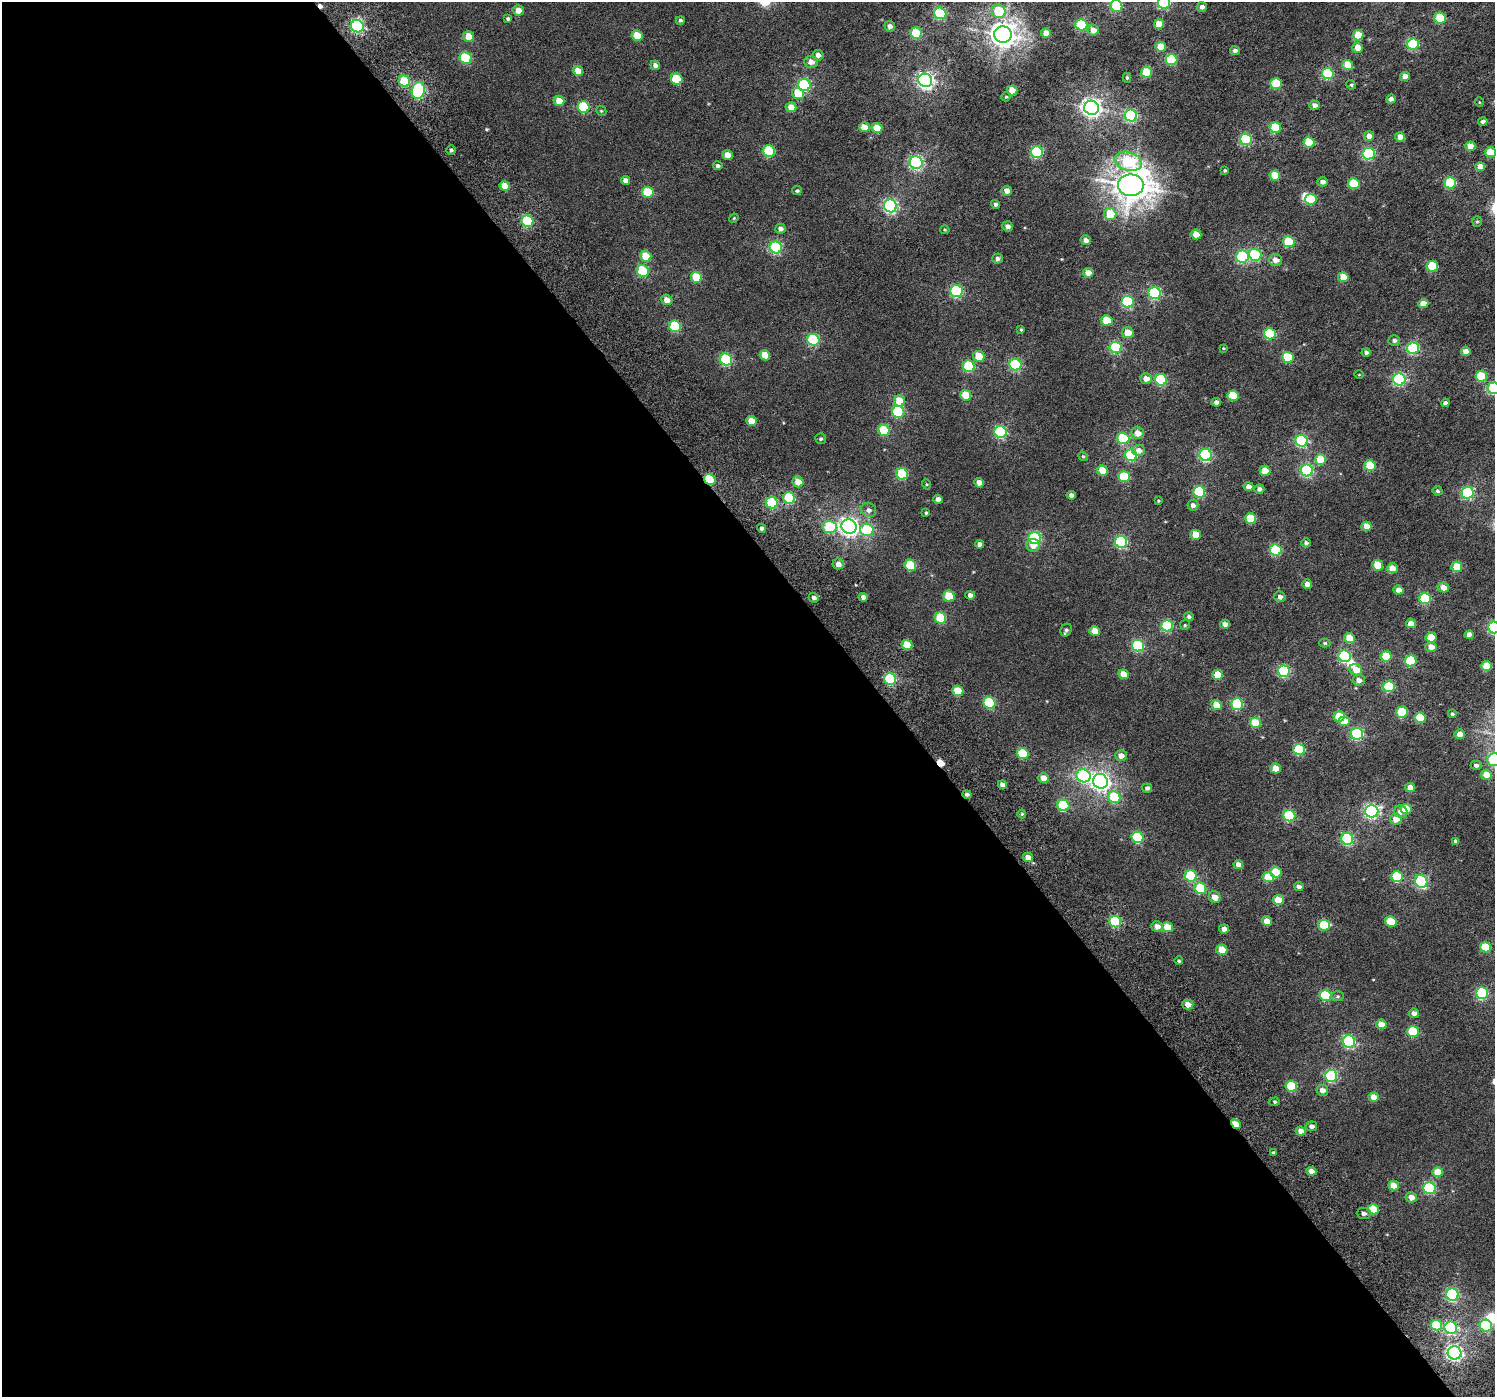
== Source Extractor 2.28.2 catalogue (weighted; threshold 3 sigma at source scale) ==
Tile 9 of 4 x 4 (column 1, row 3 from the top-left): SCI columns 53-1545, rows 1630-3024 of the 6072 x 5984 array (HDU 1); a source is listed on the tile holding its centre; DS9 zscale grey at full resolution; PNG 1497 x 1399 px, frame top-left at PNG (2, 2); each listed source drawn as its Kron ellipse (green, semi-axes under 4 px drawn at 4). Shown black and unused: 59% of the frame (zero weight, under 3 of 6 exposures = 3% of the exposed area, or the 3 px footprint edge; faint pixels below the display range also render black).
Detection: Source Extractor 2.28.2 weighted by HDU 2 'WHT'; one run over the whole footprint, this tile lists its part. Background 0.00398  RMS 0.0032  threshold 0.013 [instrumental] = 3 sigma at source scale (4.09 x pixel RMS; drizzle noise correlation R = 1.36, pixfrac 0.8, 0.0396/0.0396 arcsec/px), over >= 5 px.
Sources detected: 324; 3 inside a brighter object's white glare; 2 cosmic-ray / hot-pixel residue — neither listed nor drawn; the other 319 listed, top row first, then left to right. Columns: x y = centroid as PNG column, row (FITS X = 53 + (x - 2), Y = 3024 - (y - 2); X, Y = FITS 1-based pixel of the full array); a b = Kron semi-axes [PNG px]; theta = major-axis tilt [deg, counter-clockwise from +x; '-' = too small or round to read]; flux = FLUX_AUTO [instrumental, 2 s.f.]
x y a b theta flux
1164 3 6 6 - 31
1116 6 6 6 - 18
1202 7 5 5 - 1.2
518 10 5 5 - 2.3
999 11 7 6 - 9.9
940 13 6 6 - 28
1440 18 6 5 - 15
508 19 4 3 - 0.5
680 20 4 4 - 0.5
1159 24 5 5 - 4
1081 25 6 5 - 23
357 26 6 6 - 55
890 26 5 5 - 1.4
1093 30 5 5 - 2.3
916 33 6 5 - 19
1046 33 5 5 - 2.9
1003 35 9 8 - 300
1358 35 5 5 - 6.1
468 36 5 5 - 4
637 36 5 5 - 6.6
1413 44 6 5 - 24
1161 47 5 5 - 5.3
1358 48 5 5 - 3
1235 50 5 4 - 0.97
818 55 5 5 - 1.5
466 58 6 5 - 18
1171 60 6 5 - 16
811 62 6 6 - 2
655 65 5 4 - 1
1348 65 5 5 - 5.6
578 71 5 5 - 3.6
1146 72 5 5 - 10
1328 73 6 5 - 23
1405 76 5 4 - 2.3
1127 78 5 4 - 0.4
677 79 6 5 - 13
925 80 7 6 - 98
404 81 6 5 - 13
1276 83 5 5 - 14
804 85 6 6 - 35
1351 85 5 4 - 0.39
418 90 8 6 75 39
1012 90 5 5 - 5.1
798 94 6 5 - 7.2
1006 97 5 4 - 0.33
1391 99 5 4 - 1.3
559 101 5 5 - 4.1
1479 102 5 3 - 0.24
1315 105 5 4 - 1.4
583 107 6 5 - 18
791 107 5 5 - 4.1
1091 108 7 7 - 140
601 111 5 4 - 0.37
1131 116 6 6 - 42
1483 121 5 4 - 0.76
864 127 5 4 - 3.8
877 128 5 5 - 4.9
1275 128 6 5 - 12
1369 136 5 5 - 2.1
1400 137 5 4 - 3.3
1246 139 6 5 - 25
1309 142 5 5 - 12
1470 146 5 4 - 3.8
451 150 4 4 - 0.48
769 151 6 5 - 19
1037 152 6 6 - 27
1490 152 5 5 - 6.8
1369 154 6 6 - 35
728 155 5 5 - 3.1
1128 161 14 9 -15 20
916 163 6 6 - 55
718 166 5 4 - 0.7
1480 167 5 4 - 2.9
1225 170 3 3 - 0.34
1275 175 5 5 - 7.2
626 180 4 4 - 1.7
1323 182 5 4 - 1.4
1354 183 6 5 - 10
1450 183 6 5 - 22
1131 185 13 10 0 490
505 186 5 5 - 4.5
797 191 5 4 - 0.51
1007 191 5 4 - 2
648 192 6 5 - 13
1311 199 6 5 - 12
995 204 5 4 - 0.67
890 206 6 6 - 58
1110 214 6 6 - 7.4
734 218 5 4 - 0.27
528 221 6 5 - 26
1477 221 5 5 - 0.39
1007 226 5 5 - 1.2
780 229 5 5 - 1
945 230 4 4 - 0.3
1196 234 5 5 - 4.6
1086 240 5 5 - 1.5
1289 242 6 5 - 13
776 247 6 6 - 36
1255 255 6 6 - 30
646 256 6 5 - 6.6
1242 257 6 6 - 35
997 259 5 5 - 1
1275 260 6 6 - 2.3
1432 266 6 5 - 13
643 271 6 5 - 21
1088 273 5 4 - 3
696 277 6 5 - 11
1343 277 5 5 - 5.5
956 291 6 6 - 35
1155 293 6 6 - 32
667 300 5 5 - 2.5
1128 302 6 5 - 26
1423 304 5 4 - 2.8
1107 320 5 5 - 9.1
675 326 6 5 - 18
1021 329 4 3 - 0.37
1128 333 6 5 - 4
1270 334 6 5 - 19
813 340 6 5 - 27
1394 340 6 5 - 0.89
1116 348 6 5 - 28
1223 348 4 3 - 0.22
1413 348 6 6 - 32
1366 352 4 4 - 0.75
1466 352 5 4 - 2.8
765 355 5 5 - 4.7
979 356 6 5 - 5.9
1288 357 6 5 - 13
726 360 6 6 - 31
1015 365 6 6 - 29
969 366 6 5 - 22
1359 375 4 3 - 0.2
1481 376 6 5 - 11
1146 378 6 5 - 2.4
1399 379 6 6 - 39
1161 380 6 5 - 24
1494 388 6 6 - 27
966 395 5 5 - 7.4
1233 396 5 5 - 11
899 401 5 5 - 6.4
1216 402 4 4 - 1.2
1445 403 4 4 - 1
898 412 6 6 - 23
751 421 5 5 - 4.6
884 430 6 5 - 15
1000 432 6 6 - 34
1138 433 6 6 - 2.6
1123 438 6 5 - 24
821 439 5 5 - 0.5
1301 441 6 6 - 33
1139 450 6 5 - 1.9
1131 455 6 6 - 21
1206 455 6 6 - 38
1083 456 5 4 - 0.35
1320 459 5 5 - 7.2
1370 465 5 5 - 11
1102 470 5 5 - 6.3
1307 470 6 6 - 36
1265 471 5 5 - 5
902 474 6 5 - 20
1124 476 6 5 - 14
710 480 6 5 - 16
798 482 6 5 - 4
979 483 5 4 - 1.8
926 484 5 3 - 0.29
1249 487 5 4 - 1.7
1259 489 5 4 - 1
1437 491 5 4 - 0.6
1199 492 6 5 - 23
1468 493 6 6 - 35
1071 495 4 4 - 1.1
789 498 6 5 - 20
938 499 4 4 - 1.3
1158 501 4 3 - 0.26
772 503 6 5 - 20
1193 505 5 5 - 1.1
869 510 8 7 - 1.2
926 513 3 3 - 0.39
1251 518 5 5 - 10
849 526 8 7 - 130
1366 526 5 4 - 4
829 527 7 6 - 14
761 528 4 4 - 0.65
867 530 7 6 - 13
1196 535 5 5 - 5
1035 538 6 6 - 36
1121 542 6 6 - 36
1306 543 5 4 - 0.7
979 544 4 4 - 1.3
1033 545 7 6 - 2.2
1276 550 6 5 - 21
838 564 5 5 - 1.9
910 565 6 5 - 14
1378 565 5 5 - 7.6
1457 567 5 5 - 6.8
1392 568 5 5 - 3.7
1307 584 5 4 - 1.7
1443 587 6 5 - 2.9
1398 590 5 4 - 1.9
970 595 5 4 - 1.4
949 596 6 5 - 10
863 597 5 4 - 1.3
1280 597 5 5 - 1
814 598 5 4 - 1
1425 598 6 5 - 21
1189 617 4 4 - 0.62
940 618 6 5 - 14
1411 623 5 4 - 3.3
1225 624 5 4 - 2
1185 625 5 5 - 0.36
1167 626 6 5 - 25
1494 627 6 6 - 37
1066 630 6 5 - 0.72
1095 631 5 5 - 4.6
1469 635 4 4 - 1.9
1431 637 5 5 - 7.2
1349 638 5 5 - 5.4
1325 643 5 4 - 0.51
907 645 5 5 - 7.8
1138 646 6 6 - 29
1431 647 5 5 - 2.5
1345 656 6 6 - 33
1386 656 5 5 - 9.9
1410 661 6 5 - 18
1487 666 5 5 - 7.9
1356 670 6 5 - 3.3
1284 671 6 5 - 32
1124 674 5 4 - 4.2
1218 675 5 5 - 5.6
890 679 6 6 - 27
1359 680 6 5 - 1.7
1389 687 6 5 - 19
958 691 6 5 - 7.9
989 703 6 5 - 21
1237 704 6 5 - 23
1216 705 5 5 - 4.8
1402 712 6 5 - 14
1452 714 4 3 - 0.5
1339 716 6 5 - 9.7
1420 718 5 5 - 9.9
1344 721 6 5 - 4.4
1255 723 6 5 - 9.2
1357 734 6 6 - 36
1460 734 5 5 - 2.6
1299 749 6 5 - 22
1023 753 6 5 - 13
1121 756 6 5 - 2
1494 760 7 6 - 28
1476 765 5 4 - 0.78
1276 768 5 5 - 4.7
1486 775 5 5 - 4.2
1083 776 7 6 - 37
1043 778 5 5 - 3.3
1100 781 7 7 - 120
1002 785 4 4 - 1.6
1147 788 5 4 - 0.79
1410 788 5 4 - 2.9
967 794 4 4 - 0.7
1114 797 6 6 - 14
1063 805 6 5 - 20
1406 809 5 5 - 7.5
1372 811 7 6 - 61
1401 812 7 6 - 2.2
1022 814 4 4 - 0.34
1289 816 6 5 - 25
1396 819 6 5 - 3.2
1138 837 6 5 - 23
1347 839 6 6 - 34
1456 841 4 4 - 0.79
1028 857 5 4 - 2.9
1238 864 5 4 - 1.7
1276 872 6 5 - 9.9
1191 876 6 5 - 20
1268 877 5 5 - 6.4
1397 877 6 5 - 15
1421 881 6 6 - 34
1299 887 5 4 - 1.2
1200 888 6 5 - 16
1215 897 6 5 - 2.4
1278 900 5 5 - 7.1
1267 921 5 4 - 3.9
1115 922 6 5 - 28
1391 922 5 5 - 9.3
1324 925 6 5 - 14
1157 926 6 5 - 2
1167 927 5 5 - 7
1224 929 5 4 - 1.4
1486 947 5 5 - 11
1222 950 5 5 - 7
1179 961 4 4 - 0.45
1482 993 6 6 - 31
1325 995 6 5 - 19
1337 996 6 5 - 0.51
1188 1004 5 5 - 2.8
1414 1013 5 4 - 1.6
1381 1024 5 5 - 4.2
1413 1032 6 5 - 16
1349 1042 6 6 - 39
1331 1076 6 6 - 31
1291 1086 6 5 - 14
1322 1090 6 5 - 1.9
1374 1097 5 4 - 3.8
1275 1102 5 4 - 0.47
1236 1124 5 4 - 6.4
1311 1126 6 5 - 1.1
1301 1131 5 4 - 2.3
1273 1153 4 3 - 0.52
1311 1171 5 4 - 2.9
1438 1172 5 5 - 5.7
1393 1185 5 5 - 3.8
1429 1188 6 6 - 32
1411 1197 5 5 - 2.4
1373 1209 5 5 - 10
1364 1213 7 6 - 1
1452 1295 6 6 - 39
1436 1325 6 5 - 11
1486 1326 6 6 - 23
1451 1328 6 6 - 40
1455 1353 7 6 - 80
Overlapping masked pixels (flux is a lower limit): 3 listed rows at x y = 710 480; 967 794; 1236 1124
Isophote crosses this tile's border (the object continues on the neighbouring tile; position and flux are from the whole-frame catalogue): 6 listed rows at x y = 1164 3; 1116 6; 1490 152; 1494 388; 1494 627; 1494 760